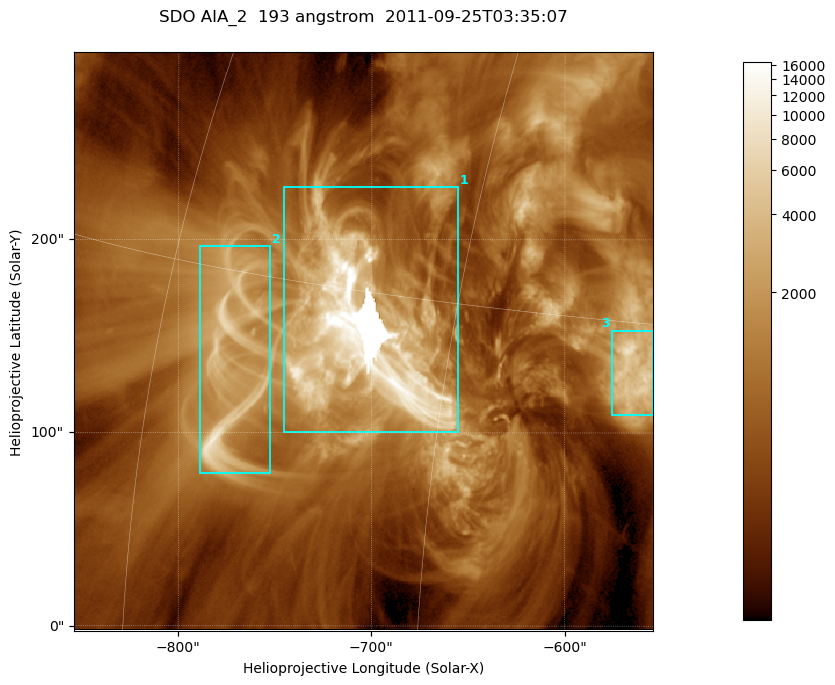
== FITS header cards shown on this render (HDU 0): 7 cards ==
TELESCOP= 'SDO     '           /
INSTRUME= 'AIA_2   '           /
WAVELNTH=                  193 /
WAVEUNIT= 'angstrom'           /
DATE-OBS= '2011-09-25T03:35:07.84' /
CTYPE1  = 'HPLN-TAN'           /
CTYPE2  = 'HPLT-TAN'           /

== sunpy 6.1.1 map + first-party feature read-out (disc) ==
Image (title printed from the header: SDO AIA_2  193 angstrom  2011-09-25T03:35:07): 499 x 499 px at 0.601 arcsec/px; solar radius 957 arcsec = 1592 px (partial field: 3.1% of the solar disc is inside the frame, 100% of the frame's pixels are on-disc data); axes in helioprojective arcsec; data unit not stated in the header (colour bar unlabelled)
Orientation: roll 0.0577 deg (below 1 deg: not rotated)
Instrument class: DISC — disc imager (sunpy class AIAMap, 193 A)
Bright regions (active regions / flare kernels): reference = the on-disc median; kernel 5 px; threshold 5 sigma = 2256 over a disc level ~669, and >= 1.15x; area >= 249 px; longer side >= 6 px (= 3.6 arcsec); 3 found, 3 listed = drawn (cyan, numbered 1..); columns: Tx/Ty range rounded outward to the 2 arcsec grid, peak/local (2 s.f.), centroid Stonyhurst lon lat
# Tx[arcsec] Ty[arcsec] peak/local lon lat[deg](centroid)
1 -746..-654 100..228 25 -49 +14
2 -790..-752 78..198 14 -56 +12
3 -576..-554 108..154 12 -37 +13